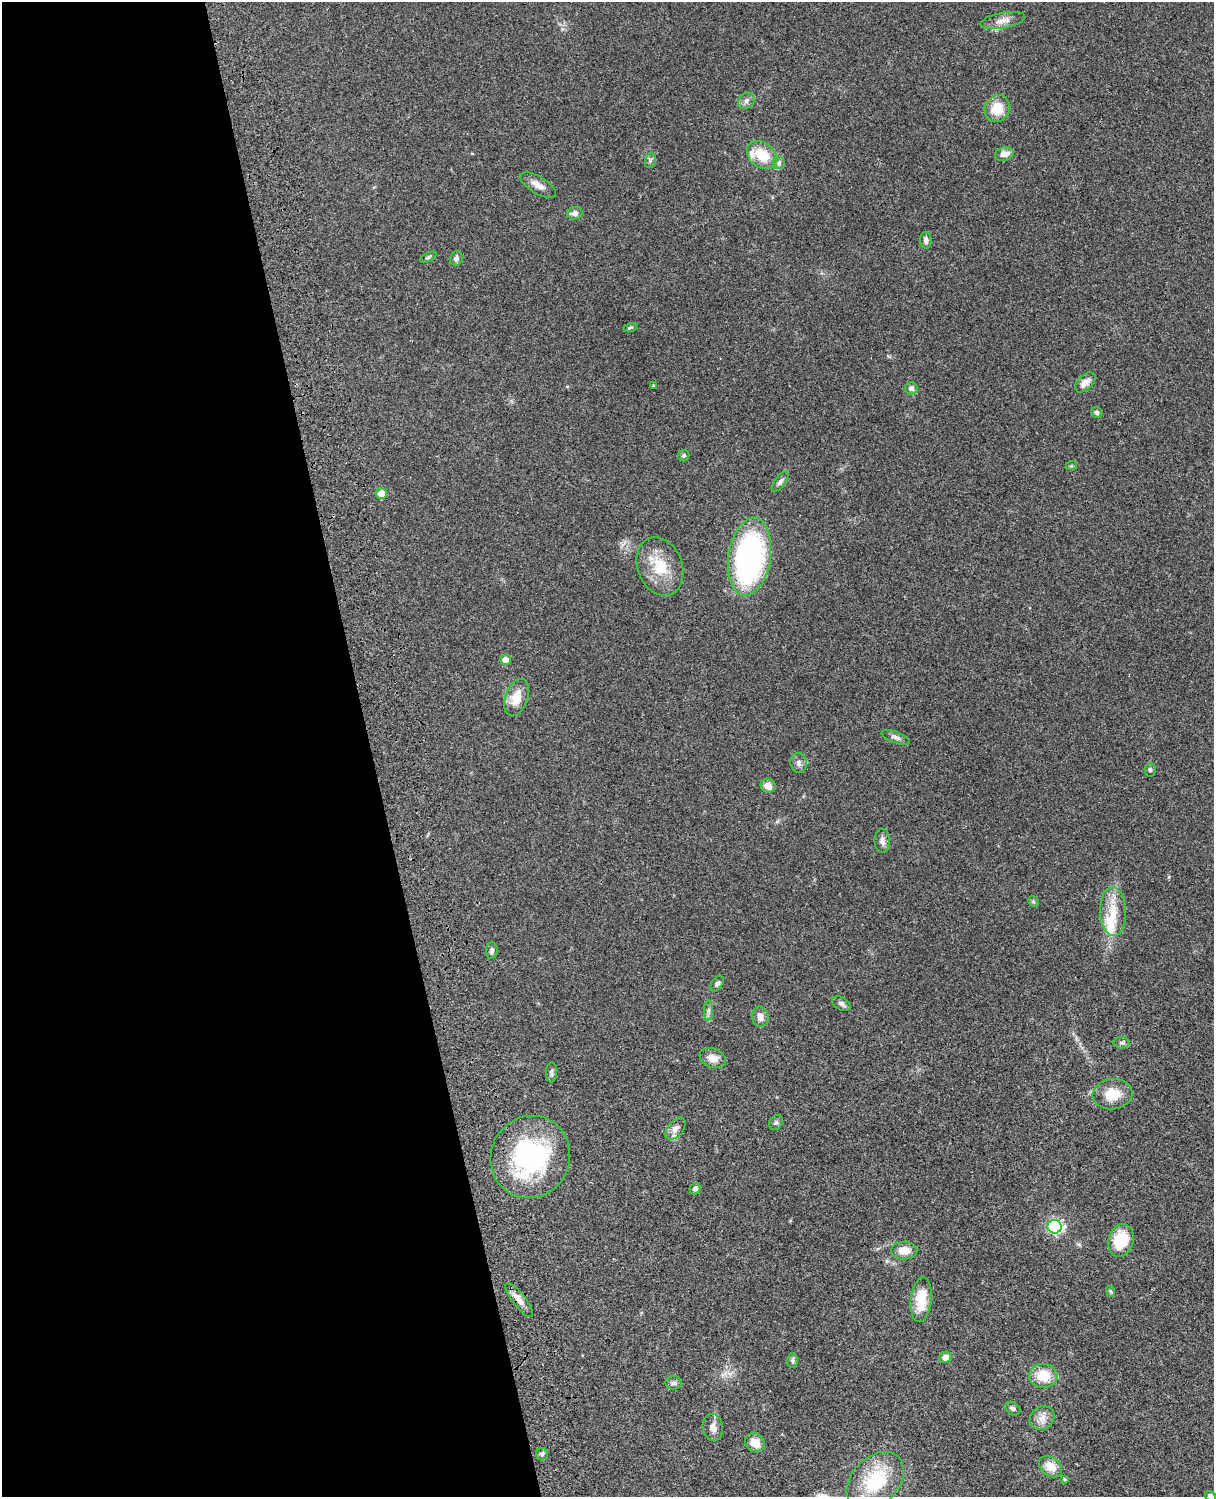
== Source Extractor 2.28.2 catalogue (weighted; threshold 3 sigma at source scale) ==
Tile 5 of 4 x 3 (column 1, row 2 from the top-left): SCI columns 121-1332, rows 1773-3267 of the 5086 x 4927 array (HDU 1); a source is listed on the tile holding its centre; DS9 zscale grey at full resolution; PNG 1216 x 1499 px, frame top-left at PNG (2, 2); each listed source drawn as its Kron ellipse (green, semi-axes under 4 px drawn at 4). Shown black and unused: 31% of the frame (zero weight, under 3 of 4 exposures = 6% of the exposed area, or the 3 px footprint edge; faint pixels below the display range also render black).
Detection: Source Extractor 2.28.2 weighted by HDU 2 'WHT'; one run over the whole footprint, this tile lists its part. Background 0.0778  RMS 0.0059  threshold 0.0264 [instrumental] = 3 sigma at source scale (4.5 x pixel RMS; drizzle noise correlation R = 1.50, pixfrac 1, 0.05/0.05 arcsec/px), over >= 5 px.
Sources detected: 68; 4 inside a brighter listed object's ellipse — not listed separately; the other 64 listed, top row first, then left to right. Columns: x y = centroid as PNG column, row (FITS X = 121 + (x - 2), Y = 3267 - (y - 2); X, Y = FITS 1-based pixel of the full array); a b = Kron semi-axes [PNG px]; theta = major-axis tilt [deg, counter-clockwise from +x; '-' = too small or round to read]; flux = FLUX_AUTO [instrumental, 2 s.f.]
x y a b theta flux
1003 21 22 8 10 5
746 101 9 7 47 2.1
997 109 14 12 60 12
1004 154 9 6 12 4.6
762 155 16 12 -37 14
650 161 7 5 80 1.2
779 163 6 6 - 1.1
538 185 20 8 -31 4.7
575 213 8 6 11 2.6
926 240 8 5 -85 2
428 257 9 4 27 0.97
456 258 7 6 - 1.9
630 327 7 3 10 0.79
1085 382 12 7 44 4.1
653 385 3 3 - 0.5
911 388 6 6 - 2.4
1097 412 6 5 - 1.2
684 456 6 5 - 0.95
1071 466 6 3 18 0.64
780 482 12 5 53 1.7
381 493 6 5 - 6.4
750 557 39 21 81 150
660 567 30 22 -68 19
505 660 5 5 - 5.4
517 697 19 11 70 9.8
896 737 15 5 -21 2.2
799 763 10 8 -77 2.5
1150 770 7 5 80 1.1
768 786 7 7 - 4.2
882 841 12 7 -88 2.7
1033 901 6 4 -46 0.76
1113 911 24 13 -88 12
492 951 8 6 87 1.7
717 984 9 5 52 1.7
841 1004 10 6 -30 1.9
709 1010 10 4 90 1.7
760 1017 10 8 -83 4.2
1122 1043 8 6 0 1.3
713 1058 13 9 -21 5.1
551 1072 10 5 87 1.6
1113 1094 20 15 6 11
776 1122 8 6 57 1.3
675 1129 13 7 50 3.3
530 1157 41 39 65 81
695 1189 6 5 - 1.7
1055 1227 7 6 - 93
1121 1240 17 12 74 16
904 1251 13 9 2 6.6
1110 1291 6 3 -70 0.67
519 1300 21 6 -52 4.8
921 1300 22 10 84 14
945 1357 6 5 - 3.3
792 1360 7 5 89 1.1
1043 1376 14 12 -4 13
674 1383 8 6 -2 1.7
1012 1408 8 6 -31 1.5
1042 1418 13 11 38 4.7
713 1427 13 10 -80 4.4
755 1443 10 9 - 7.2
542 1454 6 6 - 1.3
1050 1467 13 9 -38 7.5
1065 1479 4 3 - 0.6
875 1481 33 23 47 33
1211 1496 6 4 -35 1.7
Overlapping masked pixels (flux is a lower limit): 1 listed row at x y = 519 1300
Isophote crosses this tile's border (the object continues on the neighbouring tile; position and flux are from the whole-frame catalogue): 1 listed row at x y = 1211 1496